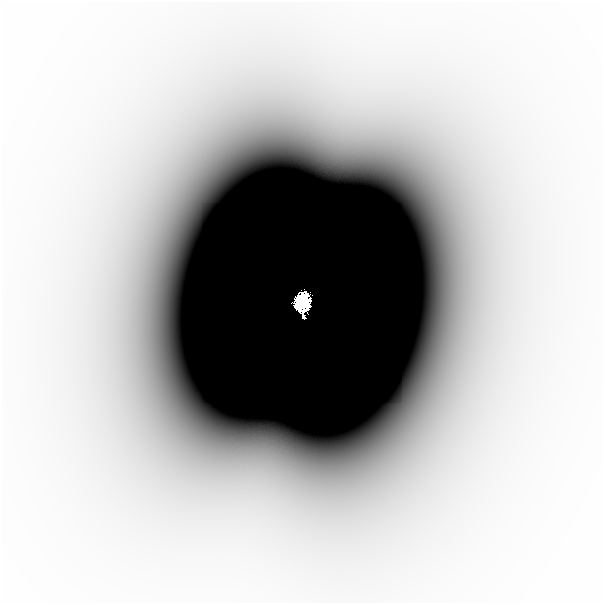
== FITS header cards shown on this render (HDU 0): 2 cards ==
NAXIS1  =                  601
NAXIS2  =                  601

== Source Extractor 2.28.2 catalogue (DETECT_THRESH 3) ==
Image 601 x 601 px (HDU 0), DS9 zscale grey, 1 PNG px = 1 image px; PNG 605 x 605 px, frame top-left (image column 1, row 601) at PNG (2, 2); no overlay
Background -1.19e-11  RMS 5.2e-12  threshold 1.55e-11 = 3 sigma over >= 5 px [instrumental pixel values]
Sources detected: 3; all 3 listed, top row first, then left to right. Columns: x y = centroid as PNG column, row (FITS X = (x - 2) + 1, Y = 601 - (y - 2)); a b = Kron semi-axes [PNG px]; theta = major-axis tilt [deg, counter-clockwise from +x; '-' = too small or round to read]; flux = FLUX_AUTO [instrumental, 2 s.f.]
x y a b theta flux
354 152 15 10 77 4.7e-09
302 302 16 11 84 7.7e+00
509 319 34 27 88 2.9e-08